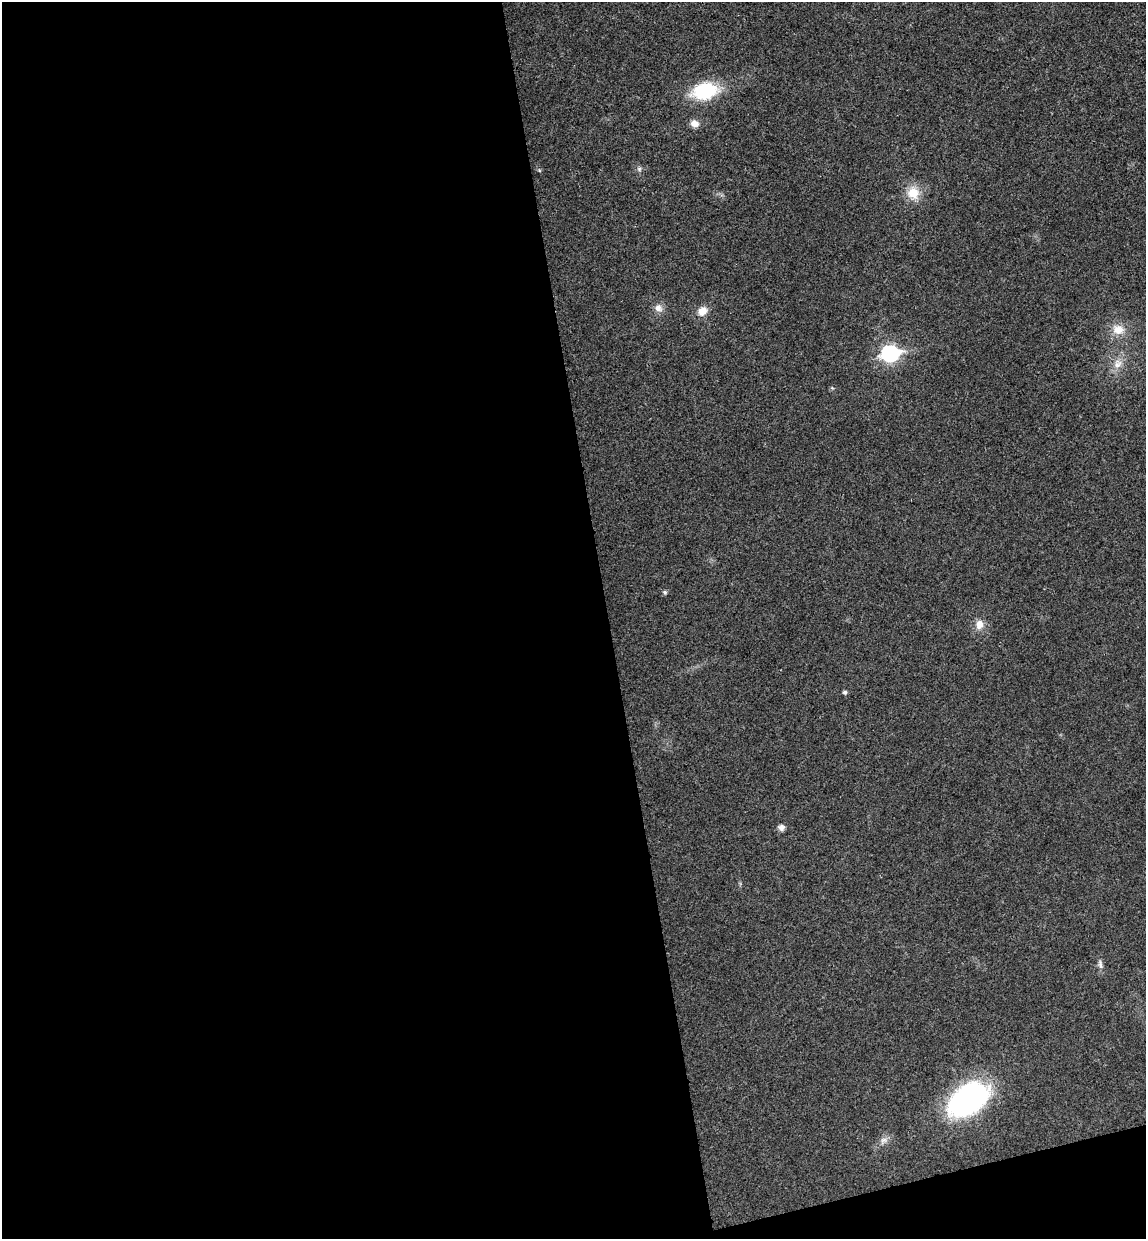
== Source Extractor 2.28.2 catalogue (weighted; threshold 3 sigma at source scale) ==
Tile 13 of 4 x 4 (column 1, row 4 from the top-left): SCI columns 156-1299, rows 58-1294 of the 5004 x 5061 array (HDU 1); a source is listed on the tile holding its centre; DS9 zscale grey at full resolution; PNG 1148 x 1241 px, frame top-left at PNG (2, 2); no overlay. Shown black and unused: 55% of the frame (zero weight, under 3 of 4 exposures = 6% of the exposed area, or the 3 px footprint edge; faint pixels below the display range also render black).
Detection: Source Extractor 2.28.2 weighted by HDU 2 'WHT'; one run over the whole footprint, this tile lists its part. Background 0.0185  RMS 0.0064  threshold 0.0287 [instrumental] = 3 sigma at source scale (4.5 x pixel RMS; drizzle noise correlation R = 1.50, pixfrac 1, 0.05/0.05 arcsec/px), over >= 5 px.
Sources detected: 16; all 16 listed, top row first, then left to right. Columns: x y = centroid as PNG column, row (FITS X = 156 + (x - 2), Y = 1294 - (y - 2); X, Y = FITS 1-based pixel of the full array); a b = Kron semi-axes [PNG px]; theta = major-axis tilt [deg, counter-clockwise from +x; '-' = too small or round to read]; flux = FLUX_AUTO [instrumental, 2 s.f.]
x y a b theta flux
705 91 23 15 12 42
694 123 10 8 -19 4.3
639 169 7 5 -47 1.4
913 193 14 14 - 11
658 308 11 9 -21 3.9
702 311 12 10 51 6.1
1118 330 16 13 -10 8.7
890 353 9 7 11 160
1118 364 14 11 56 6.4
665 592 6 5 - 1.3
979 624 13 10 84 5.4
845 692 4 4 - 1.5
781 827 8 7 - 2.5
1100 964 13 5 -85 2.3
968 1099 40 24 34 130
883 1140 10 6 18 2.6